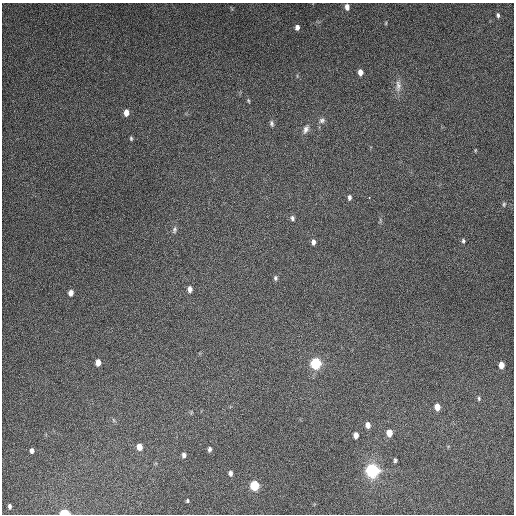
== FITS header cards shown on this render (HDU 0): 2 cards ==
NAXIS1  =                  512
NAXIS2  =                  512

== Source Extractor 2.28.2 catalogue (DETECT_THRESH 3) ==
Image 512 x 512 px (HDU 0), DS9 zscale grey, 1 PNG px = 1 image px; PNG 516 x 516 px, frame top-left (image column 1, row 512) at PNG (2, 3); no overlay
Background 4910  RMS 310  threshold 924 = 3 sigma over >= 5 px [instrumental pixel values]
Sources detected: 43; all 43 listed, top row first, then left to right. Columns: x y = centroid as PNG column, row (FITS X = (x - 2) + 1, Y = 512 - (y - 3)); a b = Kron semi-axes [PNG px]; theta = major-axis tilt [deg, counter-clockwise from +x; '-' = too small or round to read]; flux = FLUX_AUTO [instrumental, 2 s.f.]
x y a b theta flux
347 7 7 5 -85 1.0e+05
498 15 5 3 - 4.1e+04
386 23 5 3 - 2.1e+04
297 27 6 5 - 8.0e+04
360 72 6 4 -87 1.2e+05
398 86 18 7 89 1.4e+05
248 101 6 3 -70 2.3e+04
126 113 6 5 - 1.6e+05
322 120 9 7 5 6.7e+04
272 123 8 5 -74 5.0e+04
306 129 12 7 67 1.0e+05
131 138 5 4 - 3.1e+04
475 150 5 3 - 1.7e+04
349 197 6 4 -84 5.9e+04
369 197 2 2 - 1.5e+04
504 204 7 5 76 3.3e+04
292 218 7 5 -65 5.3e+04
174 230 10 6 75 5.5e+04
463 241 6 4 -87 3.7e+04
313 242 6 4 -87 8.0e+04
275 278 7 5 -89 4.3e+04
190 289 7 5 90 9.3e+04
71 293 6 5 - 1.1e+05
98 362 6 5 - 1.5e+05
316 363 8 7 - 1.1e+06
501 365 6 5 - 1.6e+05
479 398 6 4 -88 3.3e+04
437 407 6 5 - 1.9e+05
113 420 6 4 -70 2.7e+04
368 425 6 5 - 1.2e+05
389 433 6 5 - 2.3e+05
356 435 6 4 88 1.3e+05
139 447 6 5 - 1.9e+05
209 449 5 4 - 5.3e+04
32 451 5 4 - 6.7e+04
184 455 5 5 - 6.7e+04
395 460 4 3 - 3.6e+04
372 471 10 10 - 1.7e+06
230 473 6 5 - 6.4e+04
254 486 7 6 - 7.0e+05
187 501 4 3 - 2.5e+04
10 506 5 3 - 4.0e+04
64 513 6 4 -3 4.7e+05
At the frame edge (FLAGS 8, measured only in part): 1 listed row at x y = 64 513